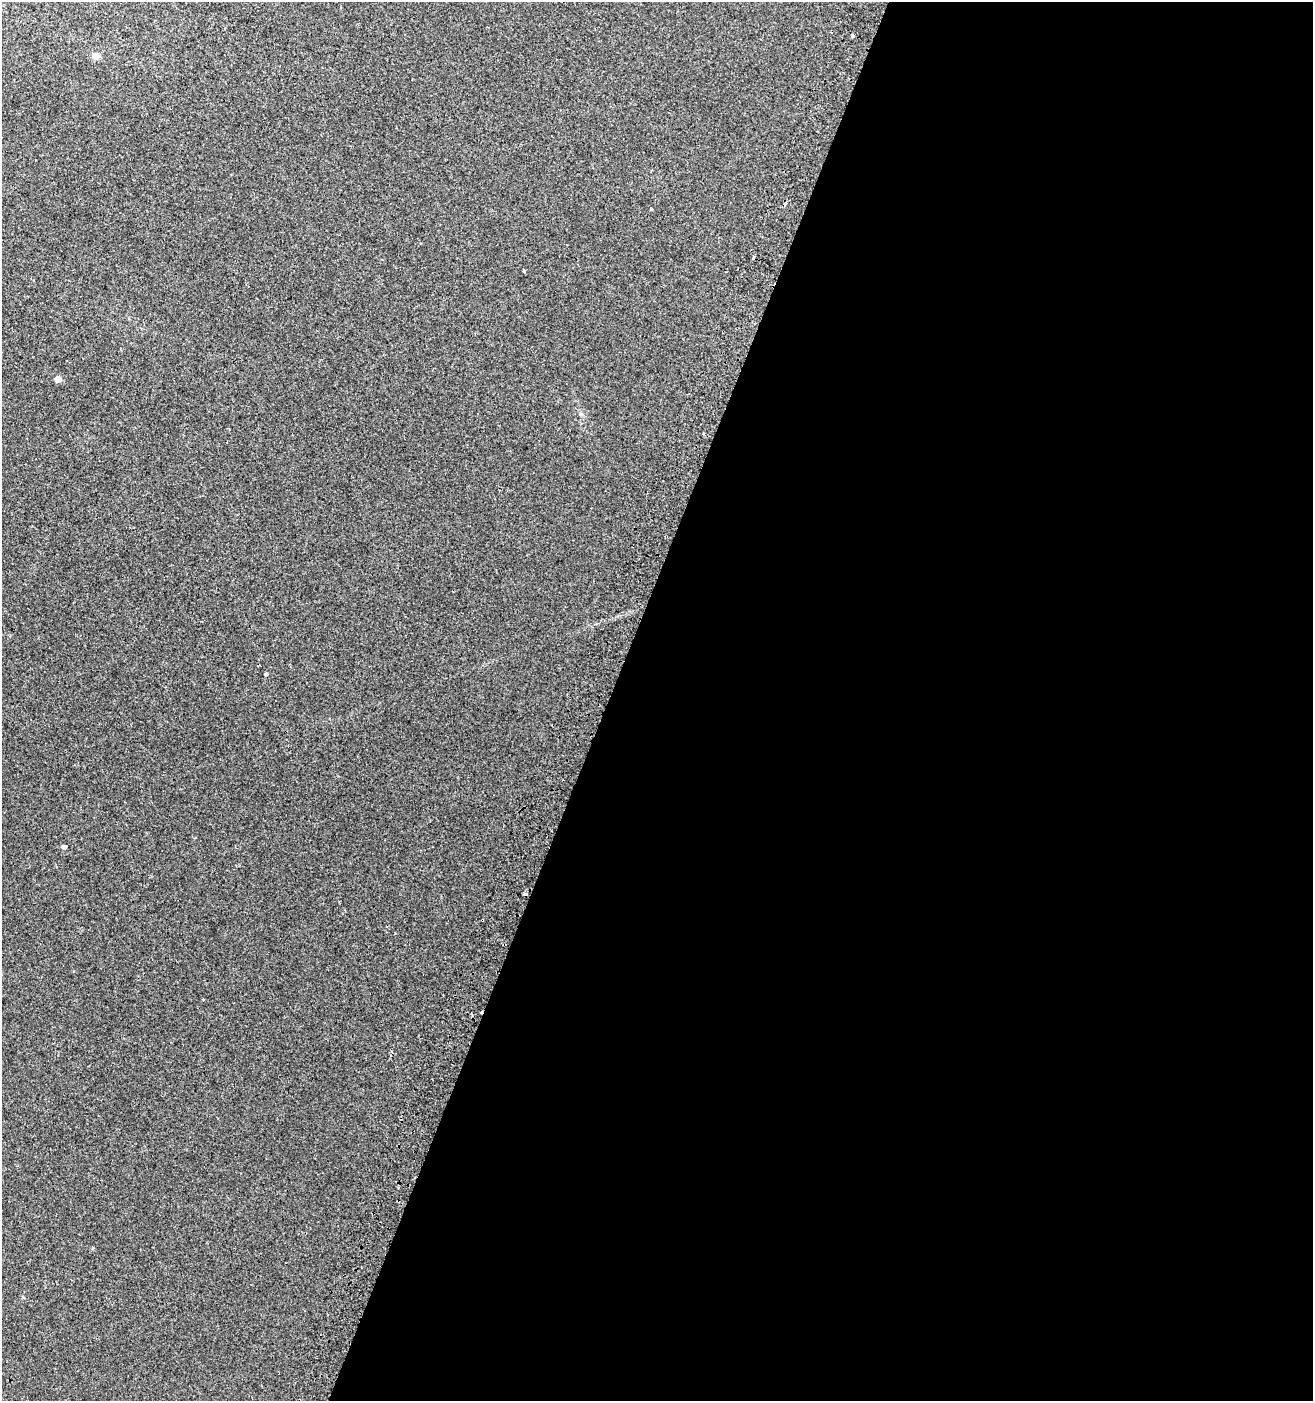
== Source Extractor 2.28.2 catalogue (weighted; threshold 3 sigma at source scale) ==
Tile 12 of 4 x 4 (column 4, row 3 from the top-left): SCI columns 4246-5556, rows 1416-2814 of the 5803 x 5636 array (HDU 1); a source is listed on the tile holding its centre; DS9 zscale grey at full resolution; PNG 1315 x 1403 px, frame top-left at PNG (2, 2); no overlay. Shown black and unused: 54% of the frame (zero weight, under 2 of 3 exposures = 2% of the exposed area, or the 3 px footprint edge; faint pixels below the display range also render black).
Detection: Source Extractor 2.28.2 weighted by HDU 2 'WHT'; one run over the whole footprint, this tile lists its part. Background 0.00316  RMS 0.0037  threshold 0.0167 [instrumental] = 3 sigma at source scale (4.5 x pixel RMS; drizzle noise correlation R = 1.50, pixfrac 1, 0.0396/0.0396 arcsec/px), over >= 5 px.
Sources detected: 12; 4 cosmic-ray / hot-pixel residue — not listed; the other 8 listed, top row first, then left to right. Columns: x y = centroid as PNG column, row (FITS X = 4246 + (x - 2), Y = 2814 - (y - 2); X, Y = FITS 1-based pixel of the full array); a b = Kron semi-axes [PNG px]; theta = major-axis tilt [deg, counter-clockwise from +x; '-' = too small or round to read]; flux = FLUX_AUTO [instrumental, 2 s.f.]
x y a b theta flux
852 35 3 3 - 1.9
95 56 5 5 - 4.8
651 208 3 3 - 2
524 271 4 3 - 1.5
58 379 5 4 - 3.9
266 674 3 3 - 1
64 847 5 4 - 1.1
203 999 3 2 - 0.28